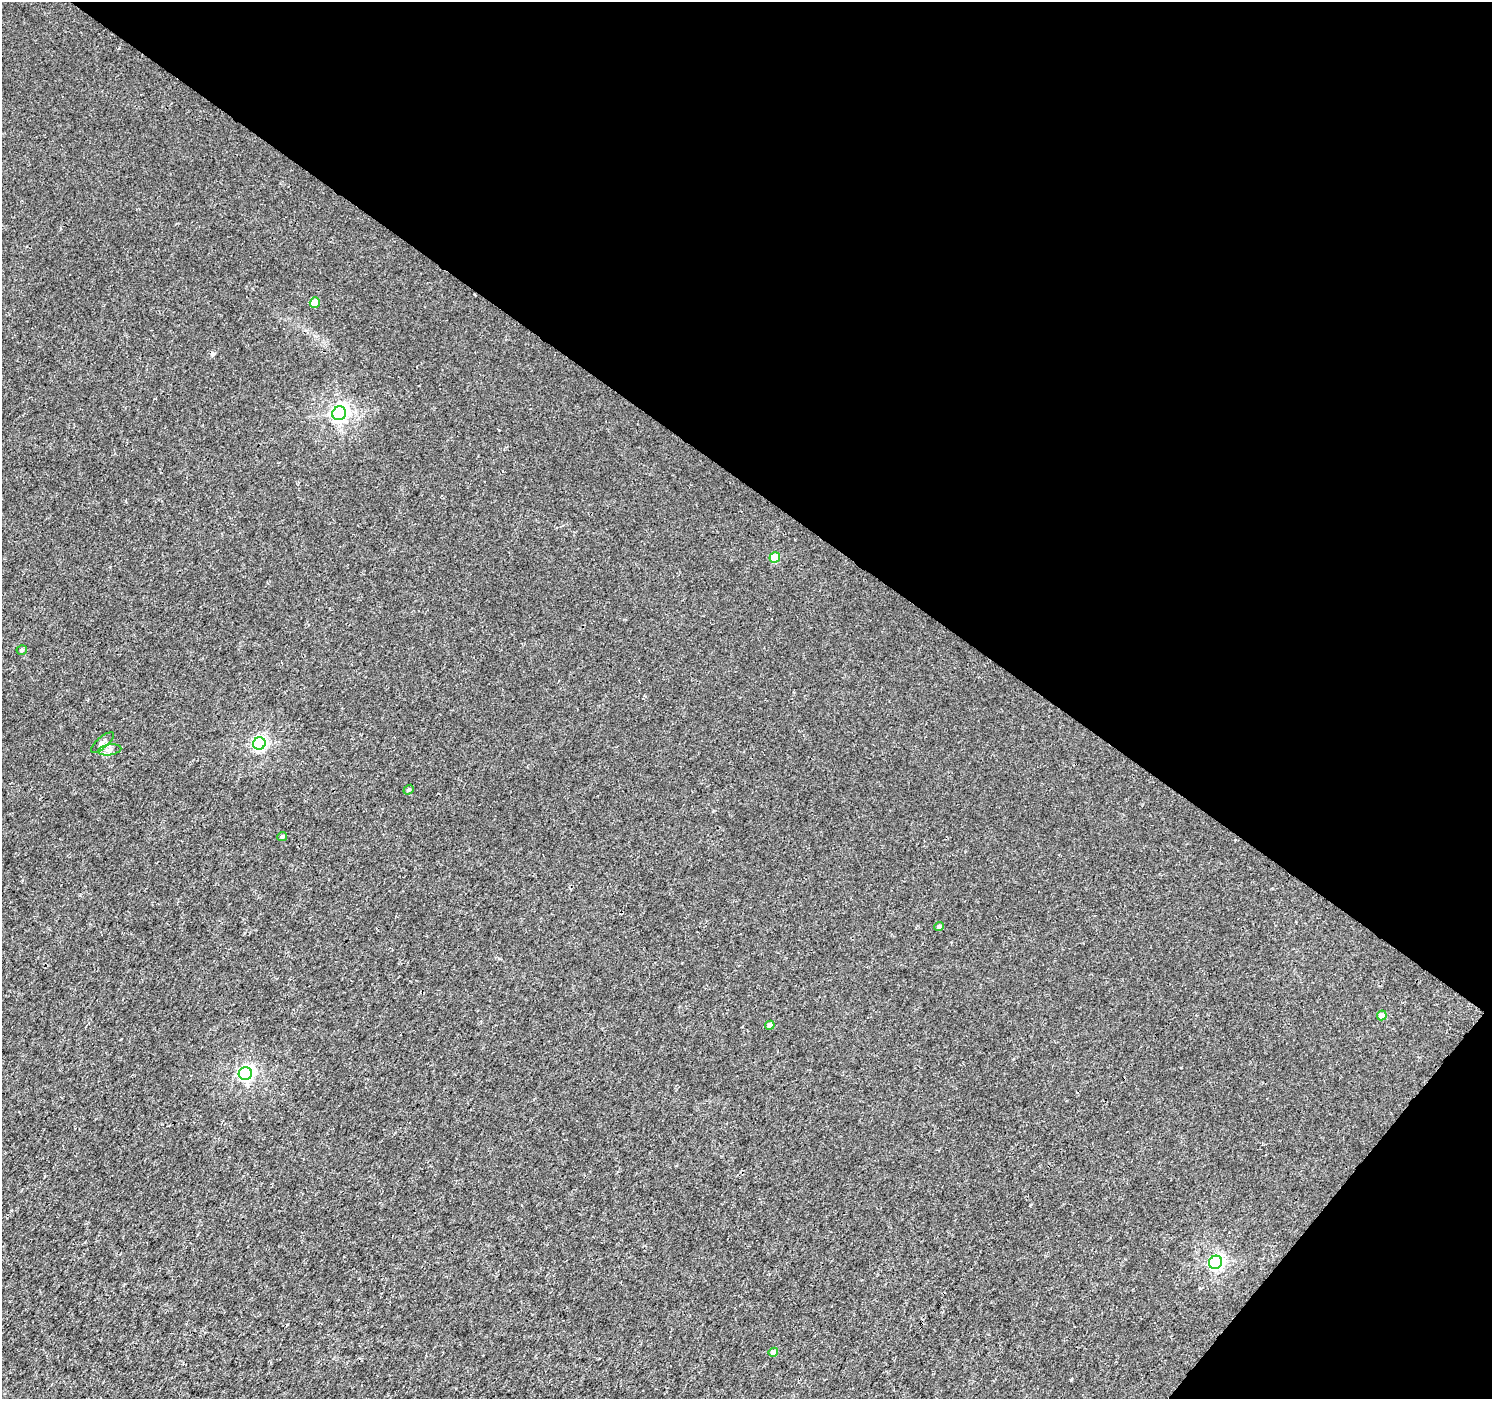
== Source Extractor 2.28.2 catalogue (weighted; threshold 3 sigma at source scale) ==
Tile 8 of 4 x 4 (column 4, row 2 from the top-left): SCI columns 4480-5969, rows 3038-4434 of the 5970 x 6010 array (HDU 1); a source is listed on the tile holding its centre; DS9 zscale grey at full resolution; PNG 1494 x 1401 px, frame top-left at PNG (2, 2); each listed source drawn as its Kron ellipse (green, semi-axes under 4 px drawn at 4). Shown black and unused: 38% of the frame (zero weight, under 3 of 4 exposures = <1% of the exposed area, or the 3 px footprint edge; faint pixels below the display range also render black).
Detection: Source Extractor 2.28.2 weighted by HDU 2 'WHT'; one run over the whole footprint, this tile lists its part. Background 0.00228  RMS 0.0023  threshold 0.0103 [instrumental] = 3 sigma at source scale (4.5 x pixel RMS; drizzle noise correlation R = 1.50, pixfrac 1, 0.0396/0.0396 arcsec/px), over >= 5 px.
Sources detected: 16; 1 cosmic-ray / hot-pixel residue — neither listed nor drawn; the other 15 listed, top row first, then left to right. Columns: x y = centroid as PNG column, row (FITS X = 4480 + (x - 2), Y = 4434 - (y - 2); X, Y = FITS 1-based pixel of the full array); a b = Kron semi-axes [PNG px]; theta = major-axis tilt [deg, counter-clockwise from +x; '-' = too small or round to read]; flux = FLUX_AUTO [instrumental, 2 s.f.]
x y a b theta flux
315 303 5 4 - 5.5
339 413 7 6 - 93
775 557 5 5 - 8.4
22 650 5 4 - 0.39
102 742 14 5 41 0.83
259 743 6 6 - 50
110 750 12 5 8 0.98
409 790 5 4 - 0.32
282 836 5 4 - 0.5
939 927 5 4 - 0.62
1382 1015 5 4 - 2.5
770 1025 4 4 - 1.3
245 1073 6 6 - 61
1216 1262 7 6 - 52
773 1352 5 4 - 1.6
Unlisted compact peaks at least as high as the median listed source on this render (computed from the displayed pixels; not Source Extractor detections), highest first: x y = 1071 1380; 499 430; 1030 1205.